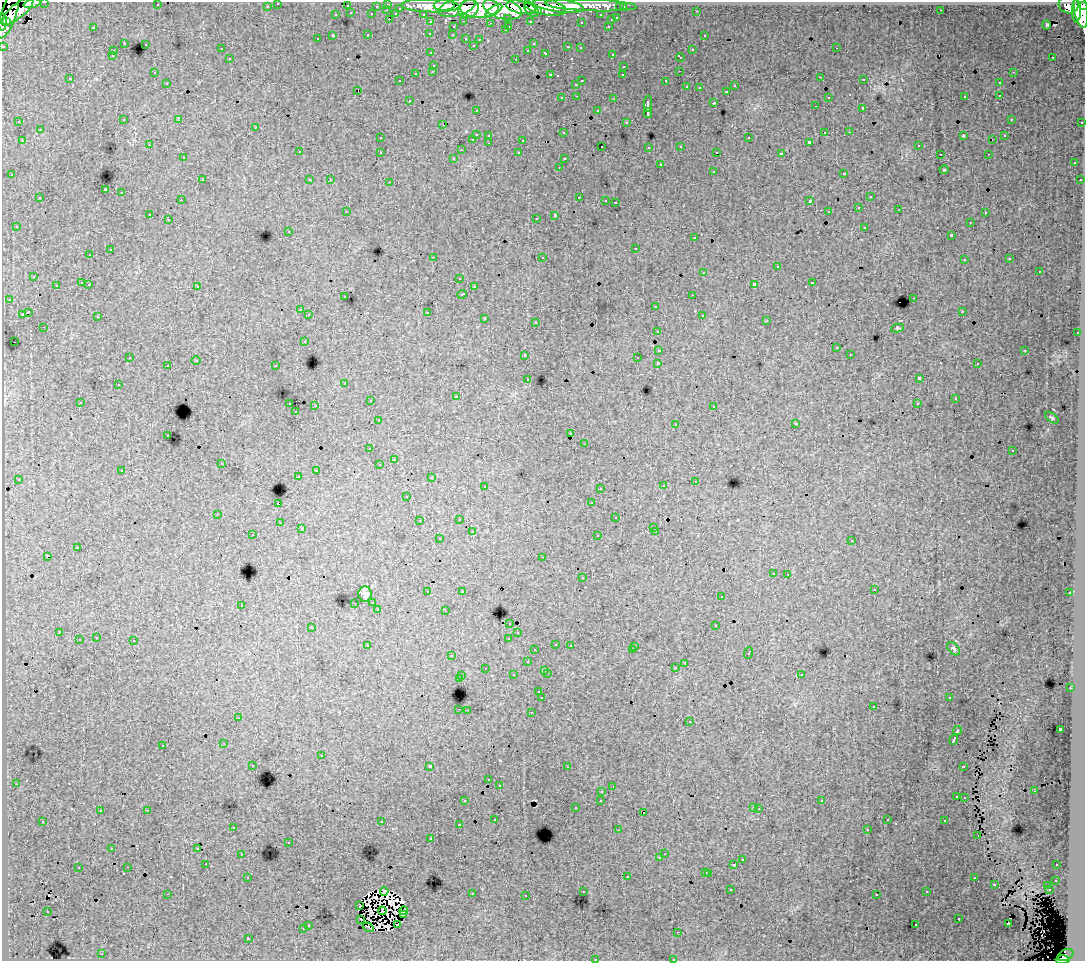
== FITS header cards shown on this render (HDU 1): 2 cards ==
NAXIS1  =                 1083
NAXIS2  =                  959

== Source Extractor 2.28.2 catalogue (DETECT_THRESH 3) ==
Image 1083 x 959 px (HDU 1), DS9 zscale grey, 1 PNG px = 1 image px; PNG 1087 x 963 px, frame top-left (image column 1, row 959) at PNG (2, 2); each listed source drawn as its Kron ellipse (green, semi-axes under 4 px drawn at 4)
Background 70.3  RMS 0.66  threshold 1.99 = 3 sigma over >= 5 px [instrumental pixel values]
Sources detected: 448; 5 with non-positive FLUX_AUTO (blend fragments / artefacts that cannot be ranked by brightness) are neither listed nor drawn; the other 443 listed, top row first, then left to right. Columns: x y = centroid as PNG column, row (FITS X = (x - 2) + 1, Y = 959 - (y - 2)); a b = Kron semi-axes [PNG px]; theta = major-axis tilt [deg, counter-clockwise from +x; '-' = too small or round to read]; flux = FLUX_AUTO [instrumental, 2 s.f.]
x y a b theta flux
45 2 3 2 - 1400
32 3 8 4 17 23000
278 3 3 3 - 1100
388 4 3 3 - 2300
157 5 2 2 - 40
444 5 10 5 2 75000
591 5 46 6 -2 48000
1069 5 10 8 -9 47000
267 6 3 3 - 890
347 6 3 3 - 230
376 6 3 2 - 530
430 6 29 6 -2 110000
559 6 25 6 -7 100000
1084 6 3 3 - 21000
457 7 19 8 15 140000
521 7 15 6 -11 140000
545 7 21 8 -11 150000
620 7 3 3 - 530
623 7 3 3 - 710
400 8 3 3 - 380
480 8 19 10 1 240000
468 9 11 8 24 98000
503 9 20 10 -16 280000
387 10 3 2 - 71
494 10 9 3 35 49000
532 10 8 5 -46 72000
941 10 3 2 - 66
1081 10 18 6 -81 180000
17 11 20 7 39 100000
538 11 4 3 - 27000
697 11 2 2 - 19
1076 11 11 4 -90 63000
351 13 3 3 - 270
372 14 3 3 - 370
396 14 3 3 - 320
423 14 3 2 - 1000
9 15 25 7 71 140000
336 15 3 3 - 91
601 15 3 3 - 590
508 18 3 3 - 320
617 18 3 3 - 270
389 19 3 2 - 270
611 20 3 3 - 210
464 21 3 2 - 250
530 21 3 3 - 650
2 22 8 2 84 54000
6 22 3 3 - 30000
431 22 3 3 - 1300
581 22 3 3 - 76
490 23 3 2 - 44
1046 25 4 2 - 61
509 26 3 2 - 99
608 26 3 2 - 220
93 27 3 3 - 470
453 27 3 3 - 250
505 30 3 2 - 180
430 33 3 3 - 74
333 35 3 3 - 760
368 35 3 3 - 250
452 35 3 2 - 88
704 35 3 3 - 150
466 38 3 3 - 200
317 39 3 3 - 120
480 40 2 2 - 47
124 43 2 2 - 32
145 44 3 3 - 160
533 44 3 2 - 85
473 45 3 2 - 62
3 46 3 3 - 2200
568 47 3 3 - 170
580 48 3 3 - 88
836 48 3 2 - 36
221 49 2 2 - 24
528 50 3 3 - 93
692 50 3 3 - 180
113 51 3 2 - 63
431 53 3 2 - 100
546 53 4 3 - 230
612 54 3 2 - 150
112 56 3 3 - 120
680 57 4 3 - 130
1053 57 3 2 - 69
230 59 3 3 - 180
516 59 2 2 - 200
434 65 3 3 - 110
624 66 3 2 - 100
433 71 3 3 - 210
679 71 2 2 - 22
1013 72 3 2 - 92
154 73 3 2 - 58
416 73 3 3 - 260
550 75 3 2 - 190
623 75 3 2 - 73
820 77 3 2 - 58
70 79 3 2 - 76
864 80 3 2 - 78
400 81 3 2 - 36
582 81 3 2 - 200
666 81 4 3 - 280
167 83 3 2 - 73
999 83 3 2 - 78
576 84 3 3 - 72
734 86 3 3 - 130
687 87 3 3 - 120
699 88 3 3 - 69
358 90 3 2 - 160
727 91 3 3 - 130
1000 95 3 2 - 190
577 96 3 2 - 85
965 96 3 2 - 60
828 97 3 2 - 58
562 98 3 3 - 110
614 99 3 2 - 250
409 100 3 2 - 96
714 103 3 3 - 390
648 104 8 4 87 1000
815 106 3 2 - 75
863 108 3 3 - 780
476 110 3 2 - 71
598 111 3 3 - 170
648 113 5 3 - 890
1011 119 3 2 - 34
123 120 3 3 - 190
179 120 3 3 - 140
19 122 3 2 - 52
626 122 3 3 - 96
1082 122 3 2 - 260
443 125 3 2 - 59
256 127 3 2 - 52
40 130 3 3 - 200
825 132 3 2 - 460
849 132 2 2 - 27
563 133 3 3 - 130
476 134 3 3 - 400
489 135 3 3 - 220
963 136 3 2 - 210
1005 136 3 3 - 81
380 138 3 3 - 120
749 138 3 3 - 290
473 139 3 2 - 180
523 140 3 3 - 440
992 140 3 2 - 26
22 141 3 2 - 170
809 142 3 3 - 68
489 143 3 2 - 84
149 145 3 2 - 57
918 145 3 2 - 71
602 146 2 2 - 50
681 146 3 3 - 140
649 147 3 3 - 78
461 150 3 2 - 54
299 152 3 3 - 120
380 152 3 2 - 99
717 152 3 2 - 57
519 153 3 3 - 110
781 154 4 3 - 910
940 154 3 2 - 48
988 154 2 2 - 36
183 158 3 3 - 120
454 158 4 3 - 94
564 159 3 3 - 84
1074 163 3 3 - 66
660 165 3 3 - 400
559 167 3 2 - 60
944 170 4 4 - 40
713 171 3 3 - 150
844 173 3 3 - 81
12 175 3 3 - 89
202 180 3 2 - 140
310 180 3 2 - 67
330 180 3 2 - 150
1080 180 3 2 - 99
390 182 3 2 - 120
105 190 4 3 - 2800
121 193 3 3 - 210
579 197 3 2 - 180
870 197 3 3 - 190
40 198 3 3 - 180
181 200 3 2 - 130
606 200 3 2 - 61
810 201 4 3 - 530
615 202 3 2 - 120
859 207 3 2 - 100
899 210 3 2 - 69
346 212 3 2 - 45
829 212 2 2 - 38
985 213 3 2 - 100
150 214 3 3 - 520
555 215 4 3 - 1000
536 218 3 2 - 130
168 219 3 2 - 86
970 222 3 2 - 78
16 226 3 3 - 100
865 227 3 3 - 310
289 231 3 3 - 71
951 235 3 3 - 370
694 238 3 2 - 58
636 248 3 2 - 180
110 250 3 2 - 180
90 255 3 2 - 120
433 257 2 2 - 310
542 257 3 3 - 110
1010 259 3 3 - 74
964 260 3 2 - 86
777 267 3 2 - 200
704 272 3 3 - 200
1039 272 3 3 - 350
34 276 3 2 - 51
460 278 3 2 - 51
82 282 3 3 - 310
812 283 3 3 - 290
89 284 3 2 - 110
754 284 4 3 - 530
56 285 3 2 - 110
197 286 3 3 - 190
474 287 3 2 - 47
462 294 4 3 - 290
693 295 2 2 - 22
345 297 3 3 - 100
914 298 3 2 - 220
9 299 3 3 - 49
656 306 3 3 - 120
300 310 3 3 - 140
962 311 3 2 - 79
28 312 4 3 - 670
427 312 3 3 - 490
22 314 3 3 - 330
309 315 3 3 - 160
702 315 3 3 - 170
98 317 3 2 - 140
485 318 3 3 - 260
767 320 3 3 - 53
536 322 3 3 - 140
44 327 3 2 - 77
898 328 6 4 9 59
657 331 3 3 - 120
1077 333 3 2 - 170
304 341 3 3 - 99
14 342 2 2 - 49
836 348 3 3 - 94
659 350 3 3 - 260
1025 350 3 2 - 190
850 354 2 2 - 57
525 355 3 3 - 160
130 357 3 3 - 91
637 358 2 2 - 88
196 361 4 3 - 36
658 363 3 3 - 1400
977 364 3 2 - 79
168 365 3 2 - 160
276 366 3 3 - 200
528 379 3 3 - 100
919 379 4 3 - 1300
345 383 3 3 - 100
118 385 3 2 - 85
457 396 3 2 - 32
955 399 3 2 - 60
370 401 3 2 - 130
80 402 3 3 - 120
290 404 3 2 - 190
917 404 3 3 - 250
315 406 2 2 - 330
714 406 3 2 - 89
296 412 3 2 - 95
1052 418 8 4 -37 67
378 420 3 3 - 52
676 424 3 3 - 350
796 424 3 2 - 31
571 433 3 2 - 83
168 435 3 2 - 130
585 444 3 2 - 170
370 449 3 2 - 37
1012 451 3 2 - 78
394 459 3 2 - 70
222 463 3 2 - 110
379 465 3 2 - 89
316 470 3 2 - 220
122 471 3 3 - 110
298 476 2 2 - 47
431 478 3 2 - 75
18 479 3 2 - 75
695 481 3 2 - 82
485 486 3 2 - 100
663 486 3 3 - 120
600 488 3 2 - 46
407 496 3 2 - 43
591 503 3 3 - 100
278 504 4 2 - 520
218 514 3 2 - 190
616 518 3 2 - 48
459 519 3 2 - 180
419 521 3 2 - 88
280 523 3 3 - 88
654 527 3 2 - 27
301 529 3 3 - 140
656 531 3 2 - 140
472 532 3 3 - 250
253 535 3 2 - 57
598 536 3 3 - 190
439 539 3 3 - 94
852 541 3 3 - 110
77 548 4 3 - 460
47 556 3 3 - 780
543 557 3 2 - 64
773 573 3 3 - 200
788 574 3 2 - 59
582 578 3 3 - 210
874 589 3 2 - 59
462 591 3 3 - 84
428 592 3 3 - 210
1070 593 3 3 - 110
365 594 7 7 - 180
721 597 3 2 - 70
373 602 3 3 - 120
355 603 3 2 - 59
241 605 3 3 - 170
377 609 3 2 - 29
445 611 2 2 - 25
510 623 3 3 - 110
716 626 3 3 - 300
312 627 3 3 - 190
59 632 3 2 - 41
518 633 3 2 - 120
96 638 3 2 - 110
509 638 3 3 - 300
79 640 3 3 - 250
134 641 3 2 - 410
556 644 3 2 - 110
570 645 3 2 - 110
368 646 4 3 - 160
635 646 3 2 - 61
954 649 8 5 -46 91
535 650 3 3 - 95
632 650 3 2 - 140
748 653 6 3 70 430
452 656 3 2 - 140
527 662 3 3 - 140
685 663 3 2 - 120
485 668 2 2 - 40
675 668 3 3 - 86
545 670 3 2 - 190
547 673 3 2 - 240
801 674 3 3 - 84
513 675 3 3 - 170
462 676 3 2 - 190
459 679 4 3 - 530
1070 688 3 3 - 66
539 692 3 3 - 82
542 698 3 3 - 940
949 698 3 2 - 69
873 707 3 2 - 86
459 709 3 2 - 110
467 710 2 2 - 190
531 712 3 2 - 290
238 718 3 2 - 48
690 722 3 3 - 130
1060 729 3 3 - 810
958 731 4 3 - 310
954 740 5 3 - 1100
224 743 3 2 - 85
163 745 3 3 - 170
321 756 3 2 - 260
253 765 3 2 - 160
430 766 3 3 - 1400
963 766 4 3 - 200
567 767 3 2 - 64
489 780 3 3 - 140
16 784 3 3 - 34
499 785 3 3 - 120
613 787 3 2 - 41
602 791 3 2 - 100
1034 791 2 2 - 33
957 797 3 3 - 88
964 798 2 2 - 42
601 800 3 3 - 120
465 801 3 3 - 170
822 801 3 3 - 58
753 807 3 2 - 51
576 808 3 3 - 97
759 809 3 3 - 46
147 810 3 2 - 230
100 811 3 2 - 67
644 812 3 3 - 670
495 819 3 3 - 120
887 819 3 3 - 75
43 821 3 2 - 88
945 821 3 2 - 61
382 822 3 3 - 290
459 825 3 3 - 140
233 827 3 3 - 180
867 829 3 2 - 53
618 830 3 2 - 44
978 835 3 2 - 69
431 839 3 2 - 110
289 842 3 2 - 50
112 848 3 3 - 100
198 848 3 2 - 68
242 854 3 2 - 42
664 854 3 2 - 61
660 858 3 3 - 140
742 860 3 3 - 240
206 864 2 2 - 150
734 865 3 3 - 410
1057 865 3 2 - 110
128 867 3 2 - 89
78 868 3 3 - 190
706 872 3 3 - 190
709 873 3 3 - 220
627 876 3 3 - 290
248 877 3 2 - 93
974 878 3 2 - 130
1056 880 3 3 - 92
994 884 3 3 - 360
1047 886 2 2 - 28
731 890 3 2 - 110
1049 890 3 2 - 100
384 891 4 3 - 70
583 891 3 3 - 180
927 892 3 3 - 130
167 894 3 2 - 290
472 894 3 3 - 250
877 895 3 3 - 140
526 896 3 2 - 62
359 905 3 2 - 39
47 911 2 2 - 47
382 911 4 2 - 18
404 911 4 3 - 75
403 915 4 3 - 10
959 919 3 3 - 200
361 920 3 2 - 9.1
1008 923 3 2 - 68
308 925 3 3 - 190
397 925 3 2 - 50
916 925 3 2 - 100
368 927 6 2 -36 17
303 929 3 3 - 230
678 932 2 2 - 61
248 938 3 3 - 970
102 954 3 2 - 240
1066 955 8 5 25 37000
595 959 3 2 - 160
673 959 2 2 - 43
1063 960 7 3 1 26000
At the frame edge (FLAGS 8, measured only in part): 9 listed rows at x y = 45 2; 32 3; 278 3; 1084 6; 2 22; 3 46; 595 959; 673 959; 1063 960
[5 non-positive-flux detections neither listed nor drawn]